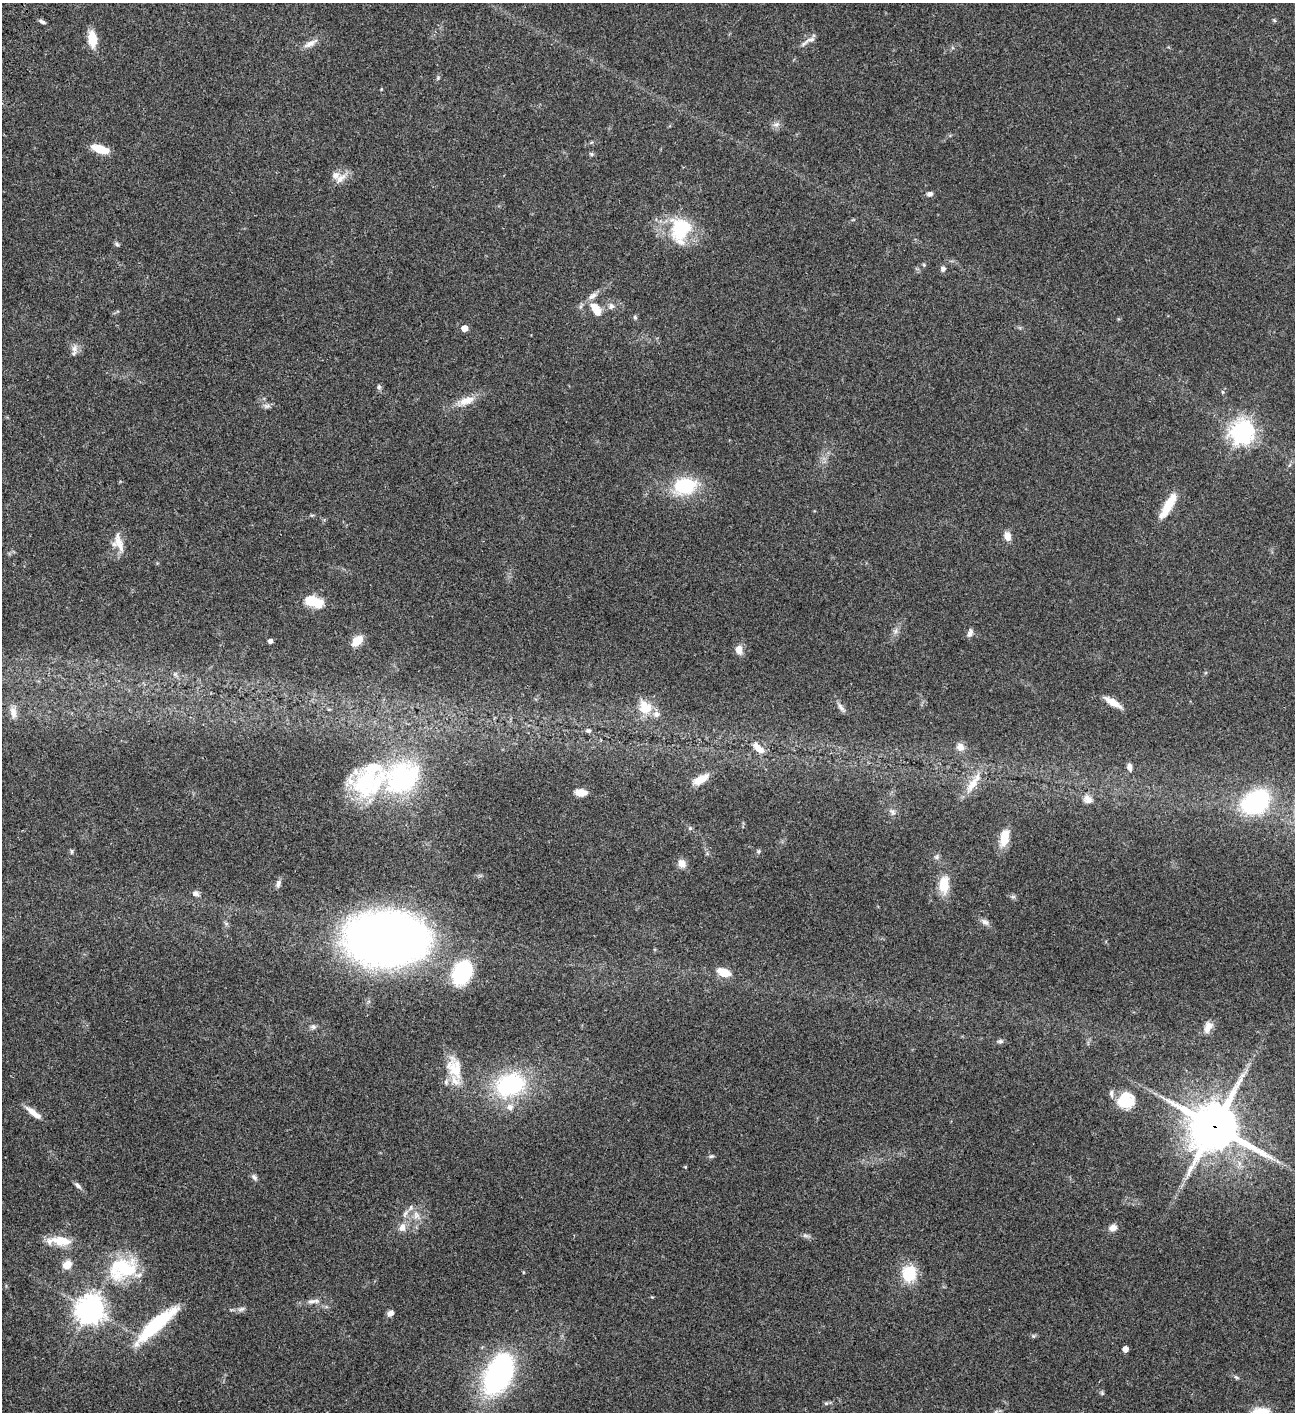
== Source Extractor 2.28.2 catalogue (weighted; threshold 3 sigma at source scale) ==
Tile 11 of 4 x 4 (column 3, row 3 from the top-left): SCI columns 3089-4381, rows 1613-3022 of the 6049 x 6047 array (HDU 1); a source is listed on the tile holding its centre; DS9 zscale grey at full resolution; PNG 1297 x 1414 px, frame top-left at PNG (2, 3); no overlay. Shown black and unused: <1% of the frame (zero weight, under 3 of 4 exposures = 13% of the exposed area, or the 3 px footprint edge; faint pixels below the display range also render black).
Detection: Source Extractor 2.28.2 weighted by HDU 2 'WHT'; one run over the whole footprint, this tile lists its part. Background 0.0655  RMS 0.0059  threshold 0.0266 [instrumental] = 3 sigma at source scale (4.5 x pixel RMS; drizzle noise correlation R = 1.50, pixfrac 1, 0.05/0.05 arcsec/px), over >= 5 px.
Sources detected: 107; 7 inside a brighter listed object's ellipse — not listed separately; the other 100 listed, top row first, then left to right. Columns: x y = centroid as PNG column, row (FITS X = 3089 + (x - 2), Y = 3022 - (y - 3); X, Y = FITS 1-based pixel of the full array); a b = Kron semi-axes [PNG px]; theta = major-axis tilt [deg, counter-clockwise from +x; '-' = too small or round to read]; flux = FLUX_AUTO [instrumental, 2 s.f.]
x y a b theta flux
1274 20 6 4 -20 0.62
42 22 8 4 -24 1.4
92 39 18 9 -84 9.4
810 40 18 6 18 2.9
310 43 21 7 27 4
438 78 5 4 - 0.67
776 124 10 6 24 2.1
100 149 18 7 -17 11
591 154 6 5 - 0.92
341 178 21 8 44 4.6
930 194 7 6 - 1.8
680 230 33 24 86 30
117 244 7 5 -29 1
924 265 5 4 - 0.61
943 269 6 6 - 1.7
592 296 14 7 37 3
611 306 8 7 - 2.1
597 311 11 9 -75 6.5
635 317 6 5 - 0.84
464 328 5 5 - 7.4
74 349 12 8 -85 3.1
379 387 7 6 - 1.2
1223 392 6 4 -88 0.68
466 401 21 10 20 7.7
267 406 10 6 -2 1.7
1242 432 8 8 - 440
685 486 23 16 10 33
1168 506 31 8 60 14
1007 536 9 7 -70 4.7
118 542 25 13 -73 7.5
313 601 20 10 -17 15
896 631 9 4 81 1.6
970 633 11 6 71 2
270 641 4 4 - 2.3
357 641 12 8 44 8.2
739 650 9 7 -82 4.8
175 674 6 5 - 1.2
1112 702 21 6 -31 6.5
645 707 19 15 -51 12
841 708 16 5 -53 2.4
13 712 16 8 -80 4.2
588 730 8 6 -10 1.4
960 747 10 9 - 3.4
758 748 18 8 -41 6.5
1129 767 9 6 -81 2.4
402 778 36 29 26 80
701 779 21 8 30 7.8
364 783 39 36 42 42
973 783 32 9 55 9.1
581 793 11 7 -4 6.4
1088 799 13 10 -35 3.4
1255 802 19 15 33 91
892 812 10 5 -43 1.7
690 828 6 5 - 0.9
1004 838 19 9 80 11
72 851 8 4 90 0.81
759 851 5 5 - 0.83
937 857 7 6 - 1.3
682 863 10 9 - 3.8
278 884 9 6 77 2.2
944 885 21 12 88 12
196 894 7 6 - 2.5
1013 897 7 4 0 1.1
985 922 10 8 -36 2.5
226 923 7 4 -19 0.91
387 938 45 30 -2 910
724 972 13 8 -20 9.6
462 973 18 13 66 53
313 1027 8 7 - 1.6
1208 1027 16 9 64 4.7
1000 1041 8 5 -3 1.3
454 1068 33 19 -71 15
510 1084 26 20 20 61
1126 1100 19 18 - 16
510 1107 9 8 - 3.1
32 1112 17 8 -39 4.9
1214 1127 17 16 - 2400
711 1156 7 5 20 1
685 1167 4 4 - 0.49
254 1177 9 6 -45 1.6
78 1185 11 5 -43 1.8
405 1213 14 6 63 2.7
416 1215 12 9 -65 4.3
402 1227 12 9 76 3.8
1113 1228 9 7 22 3.8
805 1236 9 4 -9 1.4
59 1241 34 12 -4 11
67 1265 13 10 51 6
123 1269 41 28 8 37
909 1273 15 13 -88 20
312 1301 14 7 1 2.9
90 1309 10 9 - 590
241 1309 11 6 15 1.9
390 1313 7 6 - 2.7
156 1325 52 12 42 43
1125 1349 4 4 - 5
498 1374 31 18 64 140
1236 1377 8 4 -35 1
1102 1393 7 4 -46 0.88
826 1403 6 5 - 0.92
Overlapping masked pixels (flux is a lower limit): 1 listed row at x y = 1214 1127